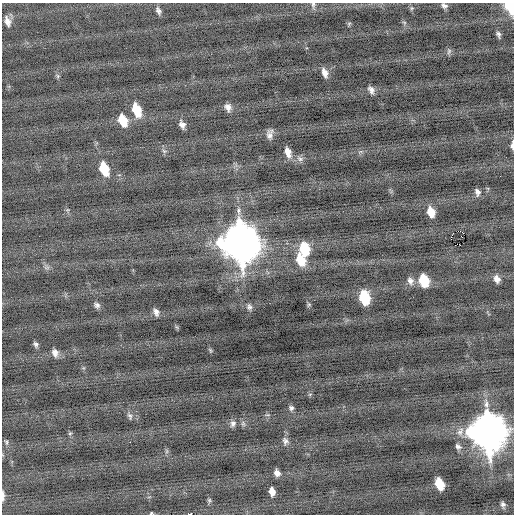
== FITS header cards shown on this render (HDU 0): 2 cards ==
NAXIS1  =                  512 / Axis length
NAXIS2  =                  512 / Axis length

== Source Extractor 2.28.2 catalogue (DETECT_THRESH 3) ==
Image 512 x 512 px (HDU 0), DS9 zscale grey, 1 PNG px = 1 image px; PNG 516 x 516 px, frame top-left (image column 1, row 512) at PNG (2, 3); no overlay
Background -0.121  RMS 0.72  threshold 2.16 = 3 sigma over >= 5 px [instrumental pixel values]
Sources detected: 62; all 62 listed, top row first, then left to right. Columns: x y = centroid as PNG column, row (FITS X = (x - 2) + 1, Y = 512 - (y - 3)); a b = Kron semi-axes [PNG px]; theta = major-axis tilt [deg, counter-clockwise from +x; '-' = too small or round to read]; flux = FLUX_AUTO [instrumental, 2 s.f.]
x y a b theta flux
313 5 10 6 84 130
444 6 7 5 -29 150
510 6 9 6 -74 3900
412 8 5 5 - 72
158 10 9 5 -63 170
7 21 12 7 -73 290
404 22 6 4 -19 60
349 24 5 5 - 61
498 34 6 4 -78 120
449 51 9 5 71 110
325 73 9 5 -70 300
58 76 7 4 -89 77
371 90 9 6 -60 210
228 107 9 7 -69 260
136 110 13 7 -70 1300
123 120 11 7 -67 970
182 124 8 6 -63 240
270 135 10 6 -85 230
512 145 9 3 88 200
164 151 7 4 -44 100
288 152 11 6 -73 380
300 159 9 7 -16 190
104 169 12 7 -70 1500
477 192 8 6 -69 180
238 211 12 5 -88 210
431 212 9 6 -72 720
460 231 3 2 - 2000
451 237 2 2 - 570
240 243 15 12 -71 140000
304 249 12 8 -80 1800
300 260 13 8 -71 1200
47 268 10 4 0 110
497 279 8 6 -66 260
410 281 10 8 -65 230
424 281 10 7 -71 1700
364 298 10 7 -76 2600
97 305 7 6 - 160
309 305 5 5 - 67
249 307 8 6 -71 140
156 312 9 6 -71 200
36 344 6 5 - 120
210 350 6 4 -71 59
55 353 9 7 -76 250
310 394 6 3 18 52
291 408 6 6 - 120
130 416 10 6 -65 140
233 423 9 7 66 170
243 424 8 6 -70 100
487 432 15 13 -71 120000
70 433 6 3 19 52
285 441 10 7 -66 190
6 442 7 4 -78 76
130 442 2 2 - 310
458 446 9 6 -36 150
277 473 7 5 -55 240
439 484 10 7 -68 1000
272 492 8 5 -81 310
3 496 12 3 -90 190
209 500 7 5 84 73
503 505 6 4 -74 140
151 513 3 3 - 51
190 514 3 2 - 1800
At the frame edge (FLAGS 8, measured only in part): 7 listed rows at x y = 313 5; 444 6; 510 6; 512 145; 3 496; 151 513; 190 514